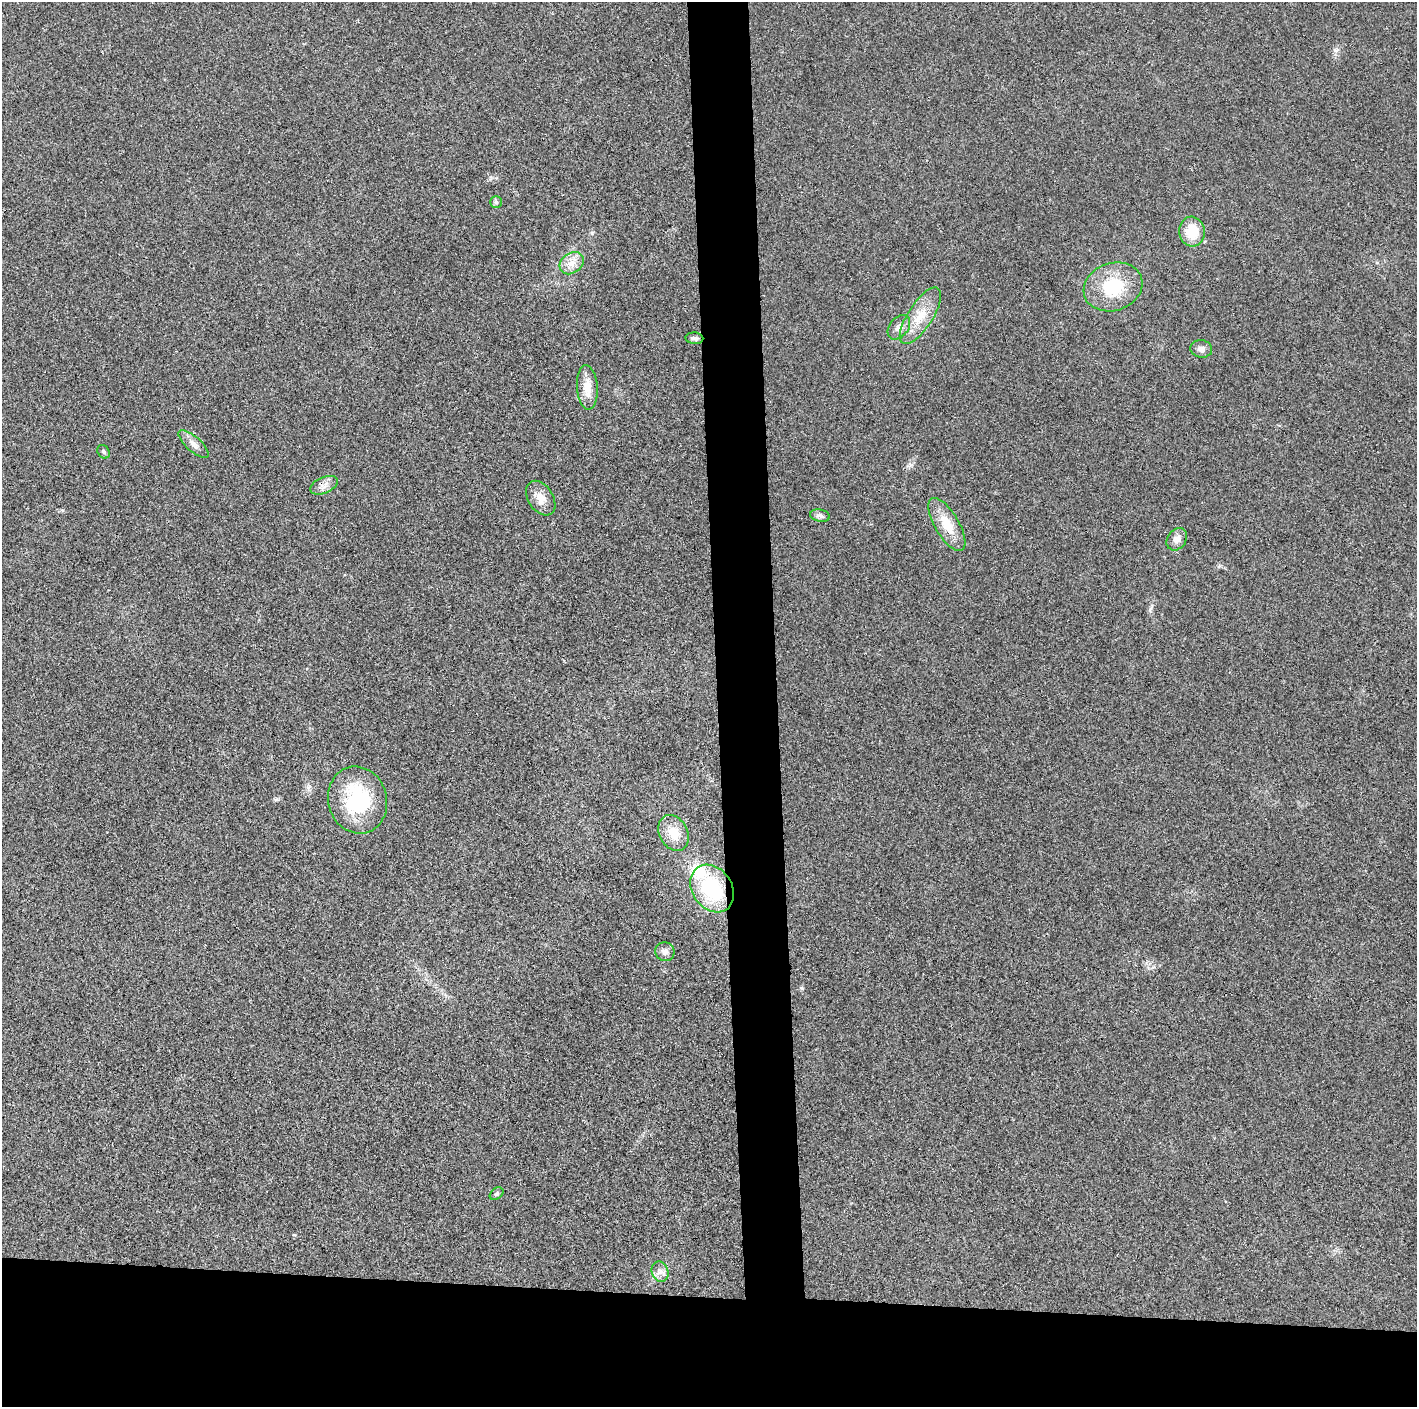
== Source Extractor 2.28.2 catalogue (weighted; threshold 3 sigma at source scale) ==
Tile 8 of 3 x 3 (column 2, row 3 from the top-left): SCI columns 1417-2831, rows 1-1405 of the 4246 x 4219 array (HDU 1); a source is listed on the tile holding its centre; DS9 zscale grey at full resolution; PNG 1419 x 1409 px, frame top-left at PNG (2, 2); each listed source drawn as its Kron ellipse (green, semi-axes under 4 px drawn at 4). Shown black and unused: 12% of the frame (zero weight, under 3 of 4 exposures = <1% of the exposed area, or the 3 px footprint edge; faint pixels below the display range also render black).
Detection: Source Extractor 2.28.2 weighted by HDU 2 'WHT'; one run over the whole footprint, this tile lists its part. Background 0.0233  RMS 0.0054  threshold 0.0241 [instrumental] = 3 sigma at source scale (4.5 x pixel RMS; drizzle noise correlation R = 1.50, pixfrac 1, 0.05/0.05 arcsec/px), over >= 5 px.
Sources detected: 23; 1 inside a brighter listed object's ellipse — not listed separately; the other 22 listed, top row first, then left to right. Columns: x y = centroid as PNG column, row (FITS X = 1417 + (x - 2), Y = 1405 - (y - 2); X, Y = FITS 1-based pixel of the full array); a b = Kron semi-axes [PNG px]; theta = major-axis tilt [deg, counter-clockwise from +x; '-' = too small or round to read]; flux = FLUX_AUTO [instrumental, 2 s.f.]
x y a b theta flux
496 202 5 5 - 0.95
1192 232 15 13 -86 13
572 263 13 10 37 5.4
1113 287 30 23 19 27
920 316 32 12 57 13
899 327 14 9 51 3.6
694 338 9 6 -4 1.3
1201 349 11 8 -8 3
587 387 22 10 -86 7.9
194 444 19 7 -42 3.6
103 452 7 5 -54 1
324 485 15 8 23 3.4
541 498 19 12 -57 6.3
820 516 10 6 -10 1.9
947 524 30 12 -59 13
1177 539 12 9 56 3.4
357 800 34 29 -75 44
674 833 19 14 -61 10
712 889 25 20 -56 43
665 952 10 9 - 2.6
497 1194 7 5 38 1.2
660 1272 10 8 -68 3.2
Overlapping masked pixels (flux is a lower limit): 1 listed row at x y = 324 485
Unlisted compact peaks at least as high as the median listed source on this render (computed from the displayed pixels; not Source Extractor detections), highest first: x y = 802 988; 1150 610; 294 1235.